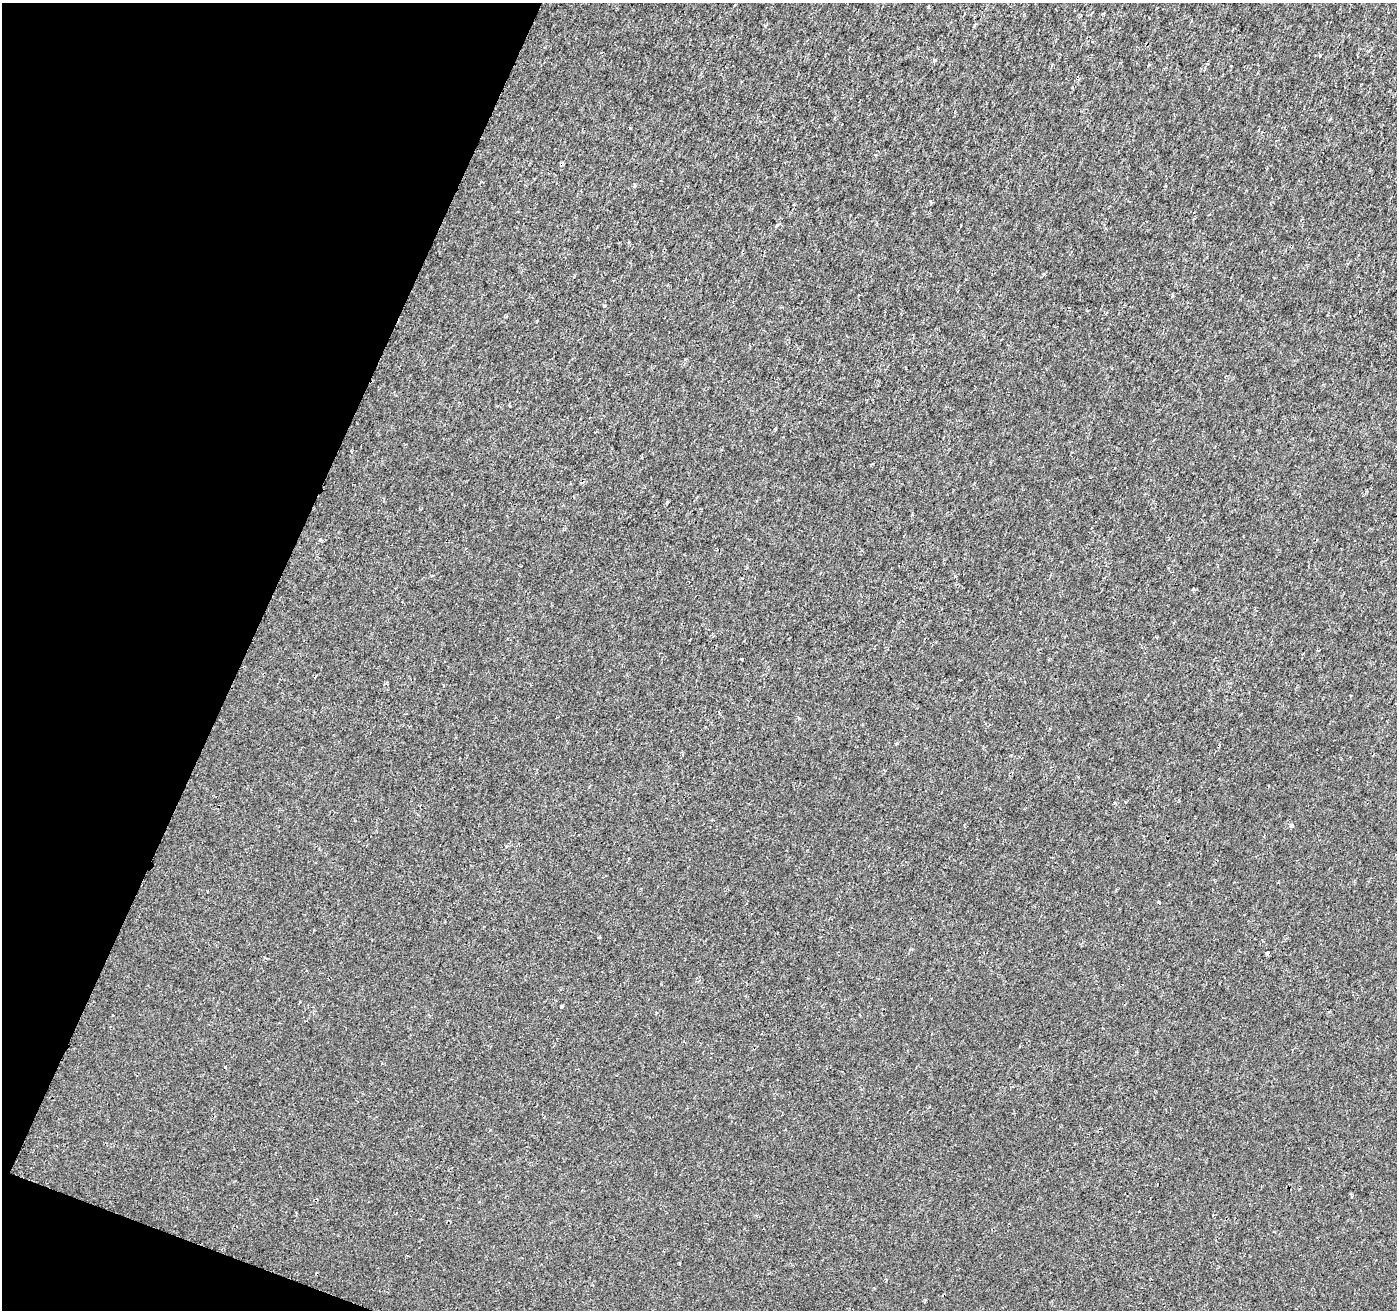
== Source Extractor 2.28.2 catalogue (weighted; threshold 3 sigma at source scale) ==
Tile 9 of 4 x 4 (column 1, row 3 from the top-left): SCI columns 8-1402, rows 1583-2890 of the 5588 x 5717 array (HDU 1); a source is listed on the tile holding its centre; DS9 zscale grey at full resolution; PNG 1399 x 1312 px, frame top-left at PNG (2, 3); no overlay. Shown black and unused: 19% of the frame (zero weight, under 2 of 3 exposures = <1% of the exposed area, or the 3 px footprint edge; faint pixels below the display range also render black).
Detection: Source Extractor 2.28.2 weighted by HDU 2 'WHT'; one run over the whole footprint, this tile lists its part. Background -6.86e-05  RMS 0.0018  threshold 0.00829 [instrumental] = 3 sigma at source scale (4.5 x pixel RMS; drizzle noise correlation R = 1.50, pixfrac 1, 0.0396/0.0396 arcsec/px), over >= 5 px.
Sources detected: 12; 1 cosmic-ray / hot-pixel residue — not listed; the other 11 listed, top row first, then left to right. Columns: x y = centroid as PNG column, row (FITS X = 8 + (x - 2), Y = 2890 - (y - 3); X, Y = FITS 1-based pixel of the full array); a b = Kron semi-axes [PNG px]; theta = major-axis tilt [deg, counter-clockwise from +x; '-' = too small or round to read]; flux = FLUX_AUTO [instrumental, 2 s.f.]
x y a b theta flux
929 7 4 3 - 0.26
975 25 5 3 - 0.24
934 60 4 3 - 0.62
604 306 3 3 - 0.59
667 502 5 4 - 0.24
799 718 5 4 - 0.31
1291 826 4 3 - 1.2
1159 902 3 3 - 0.65
1267 953 4 3 - 2.2
561 1006 4 3 - 0.27
225 1067 4 3 - 0.27
Unlisted compact peaks at least as high as the median listed source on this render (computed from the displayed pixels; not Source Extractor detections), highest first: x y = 777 225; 1193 589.